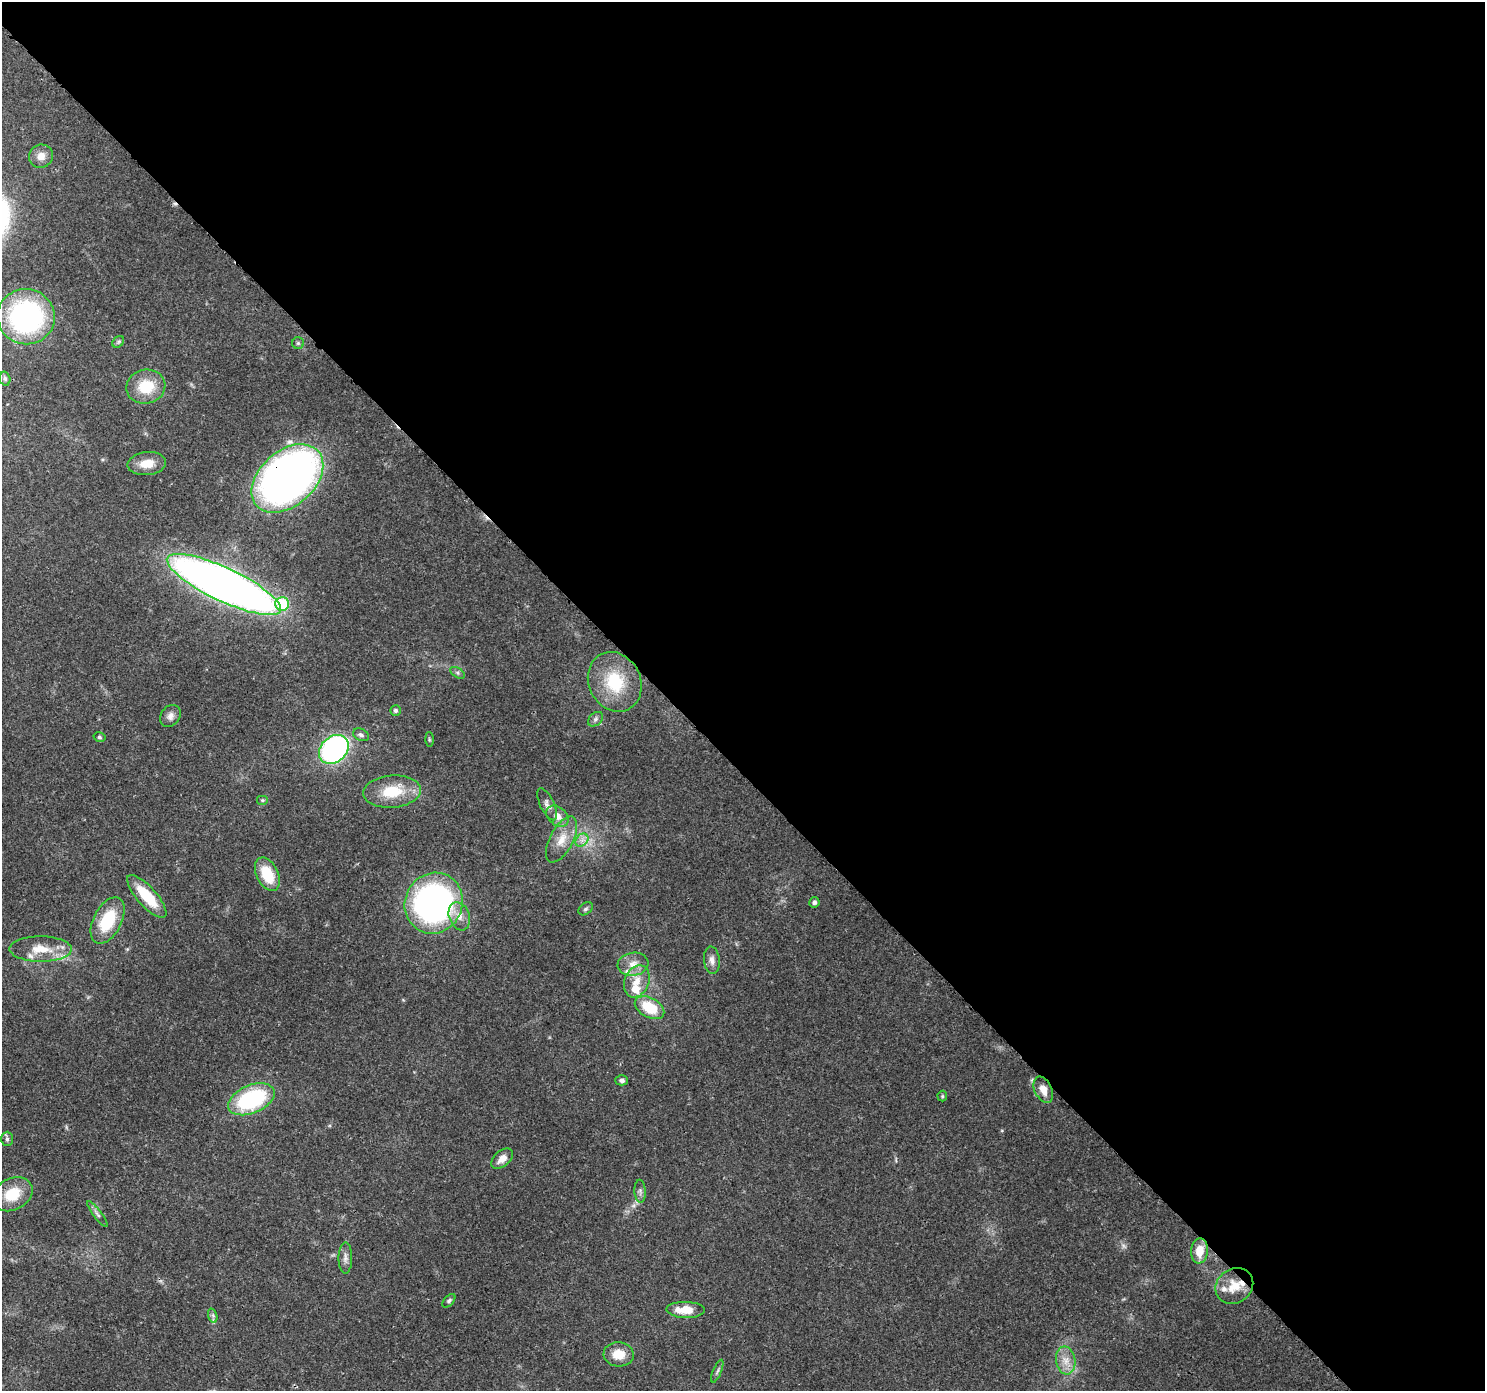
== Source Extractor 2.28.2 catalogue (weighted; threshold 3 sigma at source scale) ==
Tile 8 of 4 x 4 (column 4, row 2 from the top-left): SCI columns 4540-6022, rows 3008-4396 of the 6116 x 6076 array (HDU 1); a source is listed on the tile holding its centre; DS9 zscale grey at full resolution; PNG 1487 x 1393 px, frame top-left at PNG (2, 2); each listed source drawn as its Kron ellipse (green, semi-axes under 4 px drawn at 4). Shown black and unused: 55% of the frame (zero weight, under 3 of 4 exposures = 7% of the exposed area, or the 3 px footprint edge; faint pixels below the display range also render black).
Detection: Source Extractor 2.28.2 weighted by HDU 2 'WHT'; one run over the whole footprint, this tile lists its part. Background 0.124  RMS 0.0044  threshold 0.0196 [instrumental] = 3 sigma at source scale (4.5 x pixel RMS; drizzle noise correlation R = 1.50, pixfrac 1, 0.0396/0.0396 arcsec/px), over >= 5 px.
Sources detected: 62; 1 too faint to see at this stretch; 1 cosmic-ray / hot-pixel residue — neither listed nor drawn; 5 inside a brighter listed object's ellipse — not listed separately; the other 55 listed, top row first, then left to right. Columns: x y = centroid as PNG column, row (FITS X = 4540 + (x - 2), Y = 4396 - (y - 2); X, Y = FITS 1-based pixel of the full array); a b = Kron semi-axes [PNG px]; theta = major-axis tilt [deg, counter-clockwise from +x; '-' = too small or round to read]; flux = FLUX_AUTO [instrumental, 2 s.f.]
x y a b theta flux
41 156 12 11 - 4
26 317 29 27 -5 83
118 342 6 5 - 0.83
298 343 6 6 - 0.78
5 379 7 5 -75 0.91
146 387 19 17 12 14
147 464 19 11 6 7
287 478 41 27 41 270
224 584 62 16 -25 460
282 604 7 7 - 19
458 673 8 5 -32 0.89
615 682 31 26 -63 21
395 710 5 5 - 0.96
170 716 12 9 55 2.4
595 719 8 6 42 1.2
361 735 8 6 -27 1.1
99 737 6 4 -16 0.83
429 739 7 4 -89 0.58
334 749 16 12 43 100
392 792 29 16 5 16
262 800 6 5 - 0.66
547 804 17 7 -65 2.3
558 816 12 9 -39 4.2
562 840 25 11 62 7.6
582 840 7 5 45 1.8
267 874 18 11 -64 14
147 896 27 9 -48 15
814 902 5 5 - 1.3
434 903 31 28 62 140
586 909 8 5 39 1.1
459 916 14 10 -69 4.4
108 921 25 14 62 19
41 949 31 12 0 9.8
712 960 14 8 -84 2.5
633 964 15 11 8 4.7
637 981 16 12 68 6.7
649 1008 16 10 -29 15
622 1080 6 5 - 1.3
1043 1090 14 8 -65 4.7
942 1096 5 5 - 0.53
251 1099 24 14 23 46
7 1139 7 6 - 1.1
502 1159 12 7 40 3.7
640 1191 11 5 -87 1.5
12 1194 21 15 28 13
97 1214 16 4 -52 1.6
1199 1251 12 8 84 7.5
345 1258 15 7 89 2.2
1234 1286 20 17 35 8.7
449 1301 8 4 49 0.89
686 1310 19 8 -2 8
213 1316 7 4 -73 1.1
619 1354 15 12 -4 6.9
1066 1360 14 9 -81 4.7
717 1371 12 4 68 1.1
Overlapping masked pixels (flux is a lower limit): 3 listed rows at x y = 287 478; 224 584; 1043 1090
Isophote crosses this tile's border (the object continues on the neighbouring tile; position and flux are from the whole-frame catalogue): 1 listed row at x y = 41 949